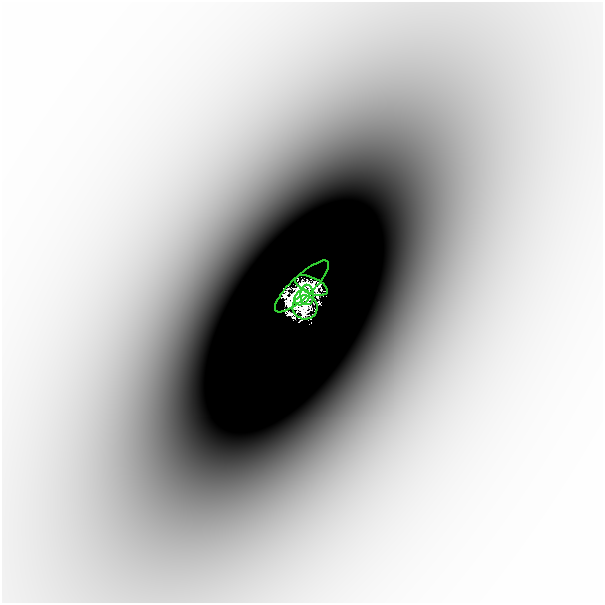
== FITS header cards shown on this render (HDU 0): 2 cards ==
NAXIS1  =                  601
NAXIS2  =                  601

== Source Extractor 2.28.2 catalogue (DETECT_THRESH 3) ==
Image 601 x 601 px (HDU 0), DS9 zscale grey, 1 PNG px = 1 image px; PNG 605 x 605 px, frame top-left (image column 1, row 601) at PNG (2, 2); each listed source drawn as its Kron ellipse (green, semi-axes under 4 px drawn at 4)
Background -3.01e-04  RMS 8.8e-05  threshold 2.65e-04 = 3 sigma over >= 5 px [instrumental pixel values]
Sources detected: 7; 2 with non-positive FLUX_AUTO (blend fragments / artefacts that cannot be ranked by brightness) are neither listed nor drawn; the other 5 listed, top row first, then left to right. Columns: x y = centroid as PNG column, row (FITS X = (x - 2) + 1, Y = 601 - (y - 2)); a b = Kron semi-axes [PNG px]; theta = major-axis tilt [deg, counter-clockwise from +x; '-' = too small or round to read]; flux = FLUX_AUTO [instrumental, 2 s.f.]
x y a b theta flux
311 285 17 8 -24 1.6
302 286 36 10 44 3
307 295 10 6 -87 0.91
302 297 8 6 49 2.4
305 307 12 12 - 1.3
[2 non-positive-flux detections neither listed nor drawn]